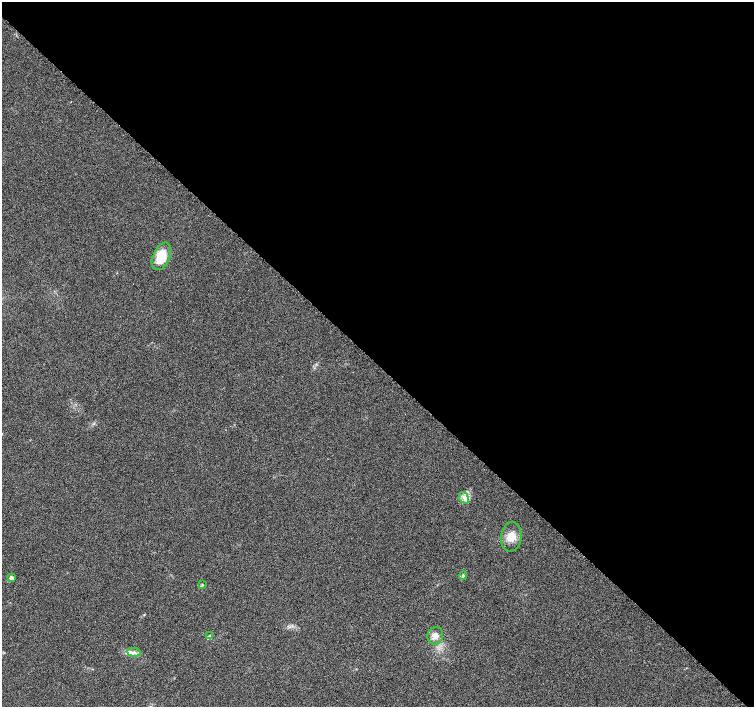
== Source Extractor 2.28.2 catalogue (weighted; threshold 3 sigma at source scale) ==
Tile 3 of 4 x 4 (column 3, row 1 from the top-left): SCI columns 3055-4557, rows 4490-5899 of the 6097 x 6093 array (HDU 1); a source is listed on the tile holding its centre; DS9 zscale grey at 2 x 2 block average (1 PNG px = mean of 2 x 2 image px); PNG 756 x 709 px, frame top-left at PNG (2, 2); each listed source drawn as its Kron ellipse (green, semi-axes under 4 px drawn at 4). Shown black and unused: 51% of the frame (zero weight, under 5 of 9 exposures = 3% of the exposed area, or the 3 px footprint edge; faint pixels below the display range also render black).
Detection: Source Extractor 2.28.2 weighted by HDU 2 'WHT'; one run over the whole footprint, this tile lists its part. Background 0.0304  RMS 0.0022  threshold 0.00916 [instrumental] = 3 sigma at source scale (4.09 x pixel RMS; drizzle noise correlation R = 1.36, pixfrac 0.8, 0.0396/0.0396 arcsec/px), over >= 5 px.
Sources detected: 9; all 9 listed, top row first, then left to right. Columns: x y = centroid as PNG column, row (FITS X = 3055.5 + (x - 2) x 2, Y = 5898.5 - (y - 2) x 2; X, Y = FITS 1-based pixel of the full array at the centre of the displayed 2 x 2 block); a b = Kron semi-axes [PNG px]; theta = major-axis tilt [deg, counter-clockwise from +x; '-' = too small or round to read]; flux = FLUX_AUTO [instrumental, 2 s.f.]
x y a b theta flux
161 256 14 8 65 11
464 498 6 4 -55 1.9
511 537 15 10 83 5.5
463 576 4 3 - 0.59
11 578 3 3 - 2.6
202 585 3 3 - 0.42
210 636 3 3 - 1.5
435 636 9 7 71 3.5
134 652 7 3 -5 1.5